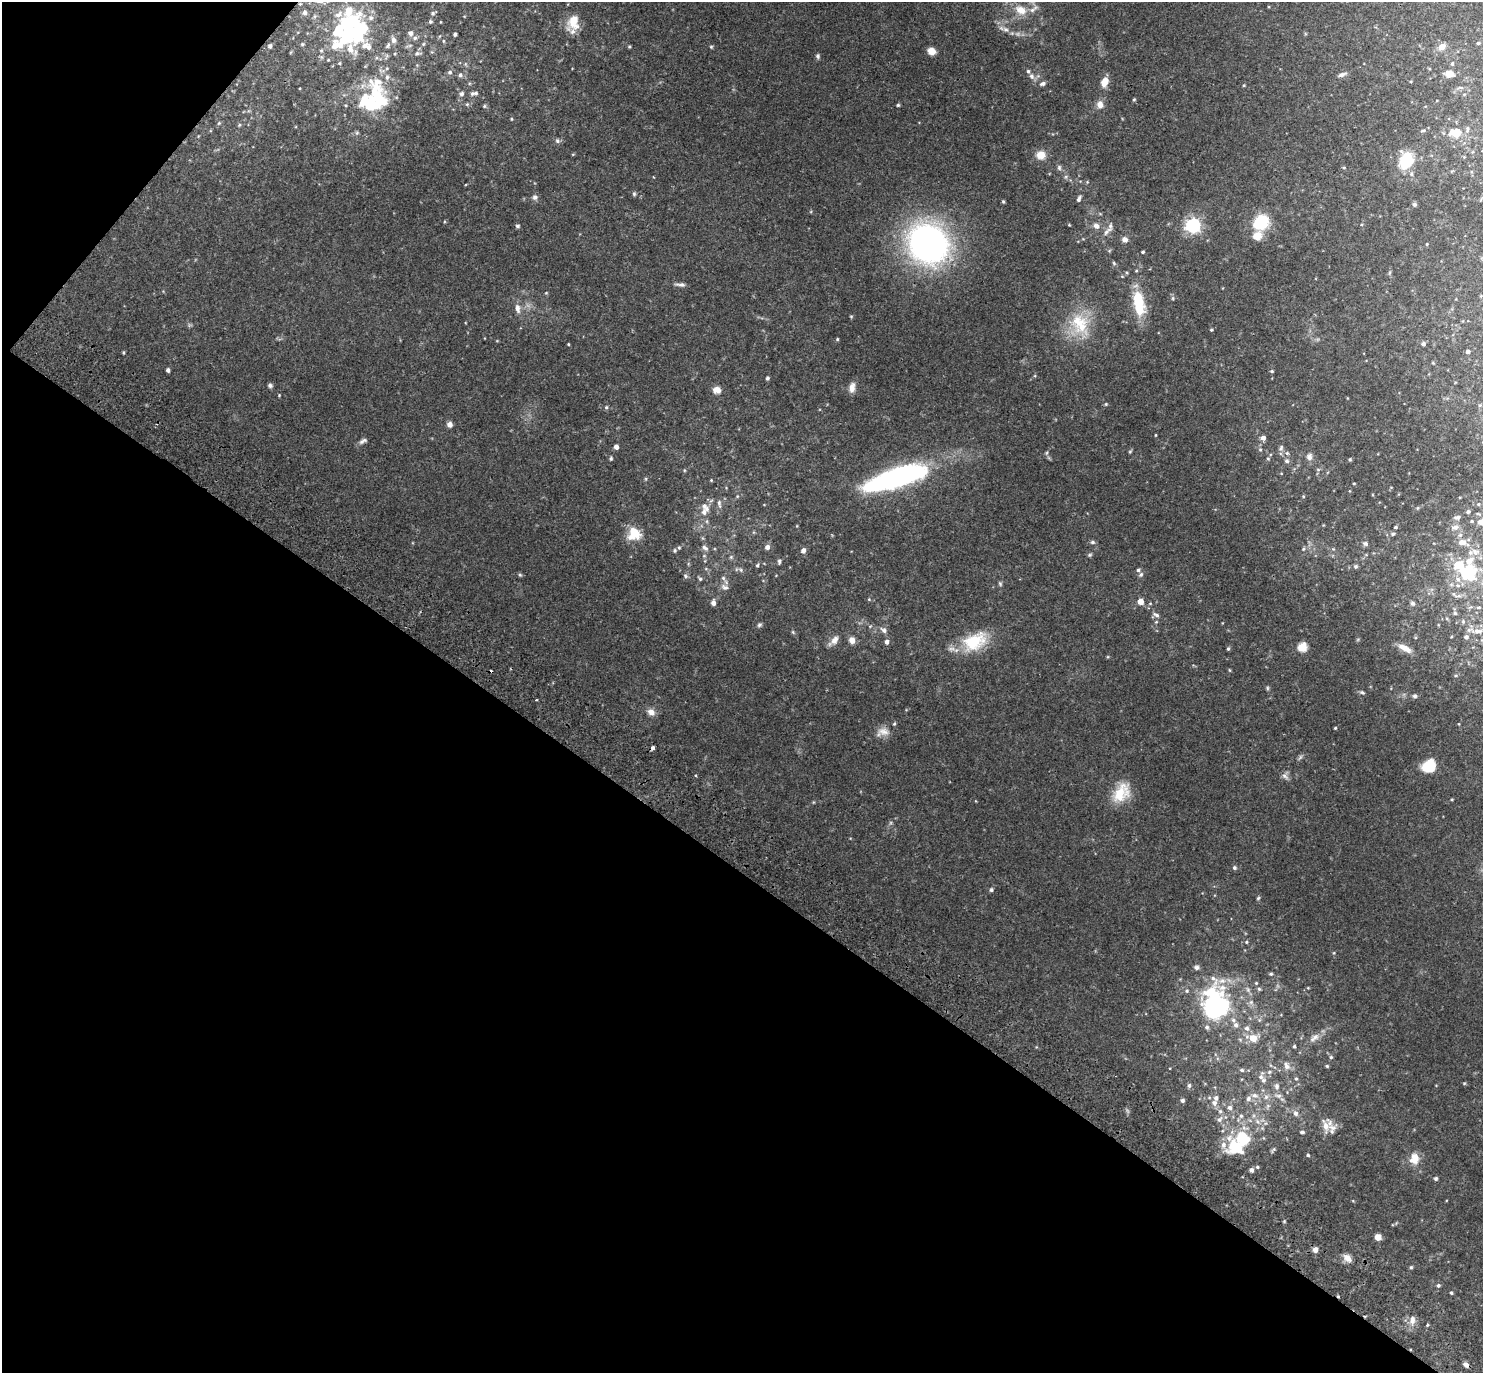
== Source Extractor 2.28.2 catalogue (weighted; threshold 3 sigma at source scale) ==
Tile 9 of 4 x 4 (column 1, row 3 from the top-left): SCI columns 39-1519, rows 1574-2944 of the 6001 x 6026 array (HDU 1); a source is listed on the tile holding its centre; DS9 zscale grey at full resolution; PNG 1485 x 1375 px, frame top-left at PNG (2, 2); no overlay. Shown black and unused: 39% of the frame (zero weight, under 2 of 3 exposures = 3% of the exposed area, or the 3 px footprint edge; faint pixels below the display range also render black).
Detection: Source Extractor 2.28.2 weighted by HDU 2 'WHT'; one run over the whole footprint, this tile lists its part. Background 0.115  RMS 0.0076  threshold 0.0342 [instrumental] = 3 sigma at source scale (4.5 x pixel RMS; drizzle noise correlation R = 1.50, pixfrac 1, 0.05/0.05 arcsec/px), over >= 5 px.
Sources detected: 256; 1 too faint to see at this stretch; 8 inside a brighter object's white glare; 1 cosmic-ray / hot-pixel residue — not listed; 22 inside a brighter listed object's ellipse — not listed separately; the other 224 listed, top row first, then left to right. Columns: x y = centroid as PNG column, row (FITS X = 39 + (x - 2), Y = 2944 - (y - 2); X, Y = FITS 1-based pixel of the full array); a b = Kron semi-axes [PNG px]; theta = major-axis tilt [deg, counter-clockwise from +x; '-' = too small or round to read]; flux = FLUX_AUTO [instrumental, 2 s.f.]
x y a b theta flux
1021 10 15 11 -23 9.5
349 11 8 6 83 14
304 13 5 5 - 2
433 13 6 6 - 1.5
338 14 14 7 37 4.2
430 22 5 5 - 1.2
573 22 20 14 -86 12
1006 29 8 5 -19 2.3
352 33 58 20 31 66
410 33 6 6 - 2.4
455 34 4 3 - 1.4
415 38 7 6 - 1.8
393 40 8 6 -67 2.7
443 41 5 3 - 0.72
1478 43 4 4 - 0.8
423 44 6 3 71 0.88
388 45 7 4 47 1.4
270 46 4 3 - 1.5
629 46 5 3 - 0.77
369 47 10 8 -64 3.7
711 47 5 4 - 0.79
1442 47 5 4 - 9.3
931 51 6 5 - 8.9
417 53 7 6 - 1.8
818 56 7 5 -62 1.3
339 63 4 4 - 0.73
1452 64 5 4 - 1.1
450 72 6 5 - 1.7
1450 74 10 7 -11 4.5
460 75 6 6 - 1.8
1342 75 11 5 19 2.2
1031 76 7 7 - 2.6
387 77 7 5 89 1.8
1104 82 12 8 68 5.7
1043 84 7 5 23 1.9
474 93 11 5 7 2.2
462 94 6 6 - 1.8
378 97 33 17 -58 33
1134 100 5 3 - 0.74
467 104 5 5 - 1.1
1100 104 9 8 - 4.3
898 105 4 4 - 0.83
484 106 5 4 - 0.93
511 119 4 3 - 0.67
219 123 5 4 - 0.86
239 125 6 3 71 0.77
1423 131 8 3 11 1
1456 133 16 12 -6 10
557 141 6 5 - 1.4
1041 155 11 10 - 6.4
1406 160 16 12 70 25
1059 167 7 5 -89 1.5
634 194 6 5 - 0.99
535 197 7 6 - 2
1079 199 7 4 69 1.8
1003 201 4 4 - 0.76
1414 204 5 5 - 1.4
1261 222 15 12 40 31
1069 225 4 3 - 0.55
1193 225 6 6 - 180
517 226 5 4 - 1.2
1096 226 8 6 -33 3.4
1107 232 17 6 42 3.9
1257 236 9 8 - 9
1125 240 7 7 - 2.9
928 244 31 28 -44 250
1427 244 5 3 - 0.55
1143 252 3 3 - 0.96
1114 263 6 3 -71 0.83
1122 276 5 3 - 0.6
681 284 12 5 -4 2.2
546 293 4 4 - 0.6
1139 303 29 12 -82 27
518 308 12 7 -80 3.7
1078 321 28 18 -2 25
1211 330 4 3 - 0.85
837 339 5 3 - 0.65
568 344 4 3 - 0.51
1423 344 4 4 - 1.7
1468 352 4 4 - 1.3
1433 363 5 3 - 0.57
168 370 4 4 - 1.8
1272 371 4 3 - 0.86
767 378 5 4 - 1.1
270 385 6 5 - 1.4
852 387 13 7 82 4
717 390 10 8 -13 4.4
279 395 3 3 - 0.58
1106 404 5 4 - 0.68
606 407 5 4 - 0.93
449 424 6 5 - 3.2
1155 435 4 2 - 0.48
1263 438 5 5 - 3.1
363 441 12 5 31 2.1
616 447 4 4 - 3
1281 448 10 5 75 1.8
1260 450 5 3 - 0.73
1130 452 5 4 - 0.8
1287 453 4 4 - 0.95
1309 457 9 7 74 2.8
611 458 5 4 - 0.92
1268 459 5 3 - 0.68
1350 459 4 3 - 0.83
1287 461 6 5 - 1.6
684 470 5 3 - 0.65
897 478 58 20 18 150
711 480 4 4 - 0.56
1354 483 4 2 - 0.51
737 496 5 3 - 0.63
719 503 12 5 -80 2.3
1478 504 4 3 - 0.58
705 507 14 7 -51 4.2
1468 512 4 4 - 1.1
1457 517 8 4 12 1.5
1481 522 11 7 0 5.1
1395 527 4 3 - 0.95
1455 527 11 5 10 2.4
634 534 16 16 - 12
1393 534 5 5 - 1.3
1092 542 7 5 -14 1.4
1462 542 10 7 -6 4.5
1365 544 6 5 - 1.8
767 547 5 5 - 2.9
679 548 4 4 - 0.89
705 548 9 6 -33 2.1
1303 549 5 4 - 0.77
675 550 6 4 -84 0.94
803 550 5 5 - 2.8
1470 553 7 6 - 2.2
1090 555 6 4 21 1
731 557 5 5 - 0.93
779 561 6 4 84 1.4
757 565 5 4 - 0.96
1356 566 6 6 - 1.2
741 570 6 4 -47 1.2
1468 573 18 18 - 34
1141 574 7 5 57 1.5
520 575 5 4 - 0.92
685 576 7 5 -25 1.3
723 578 6 5 - 1.4
700 579 5 4 - 1.1
1000 584 6 5 - 1
725 587 10 6 -15 2.3
1140 601 5 4 - 7.5
713 603 5 4 - 3.2
1413 603 5 5 - 1.7
1455 613 5 5 - 1.1
1156 615 9 5 -24 1.9
1463 621 5 4 - 0.95
759 625 7 5 17 1.3
884 630 8 6 -38 2.4
1478 631 12 5 2 3.6
793 632 6 3 -72 0.83
1466 637 5 4 - 1.5
835 640 12 8 56 4.3
852 640 8 7 - 3.9
974 641 33 21 26 27
887 642 5 5 - 2.2
1302 647 5 5 - 32
1405 648 20 7 -29 5.8
1228 649 4 4 - 0.94
1229 670 5 3 - 0.59
1267 688 6 3 72 0.82
1362 692 7 4 -21 1.2
1415 696 6 5 - 1.5
651 712 9 8 - 4
894 724 4 4 - 0.83
1335 728 4 3 - 0.67
884 731 15 10 -4 5.9
653 748 4 3 - 4.4
1429 766 14 13 - 15
1285 776 10 6 -38 2.3
1121 793 27 17 54 17
1234 868 5 5 - 1.3
991 890 5 4 - 1.2
1258 898 6 3 45 0.82
1246 942 4 4 - 0.79
1197 967 7 6 - 1.9
1271 974 5 3 - 0.9
1256 983 4 4 - 0.62
1259 989 5 4 - 0.89
1187 991 6 5 - 1.2
1213 1008 32 17 -85 110
1236 1025 7 6 - 2.2
1247 1028 7 6 - 2.5
1315 1037 10 7 36 3.1
1253 1038 8 7 - 8.4
1294 1046 3 3 - 0.81
1331 1057 5 5 - 0.99
1287 1066 11 7 -60 3.4
1327 1066 4 4 - 0.79
1242 1070 6 5 - 1.4
1269 1072 5 4 - 1.1
1261 1077 8 7 - 2.5
1296 1079 5 3 - 0.72
1189 1085 6 5 - 1.3
1277 1086 8 6 -79 2.5
1254 1095 8 7 - 3.1
1266 1097 7 6 - 2.1
1182 1100 5 4 - 1.6
1214 1103 8 7 - 2.8
1230 1107 7 6 - 2.3
1220 1111 6 5 - 1.3
1296 1113 8 7 - 2.6
1241 1116 6 6 - 1.6
1219 1119 8 6 49 2.4
1326 1126 18 9 -80 6.5
1302 1132 5 3 - 1.3
1243 1138 13 12 - 26
1223 1145 9 8 - 4.3
1308 1155 4 3 - 0.85
1414 1158 13 10 71 8.2
1257 1167 5 4 - 0.99
1251 1170 5 4 - 2.3
1436 1178 4 4 - 1.2
1378 1237 5 5 - 6.3
1315 1250 6 6 - 3
1347 1258 10 7 -36 5.2
1411 1267 5 4 - 0.86
1438 1285 5 5 - 1.2
1451 1293 4 3 - 0.88
1412 1320 12 7 -89 4.3
1427 1325 3 3 - 1.1
1466 1365 7 5 -32 2.7
Isophote crosses this tile's border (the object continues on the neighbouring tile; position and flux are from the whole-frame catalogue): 3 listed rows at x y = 1021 10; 1481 522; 1468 573
Unlisted compact peaks at least as high as the median listed source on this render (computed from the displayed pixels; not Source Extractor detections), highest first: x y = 1464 1083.